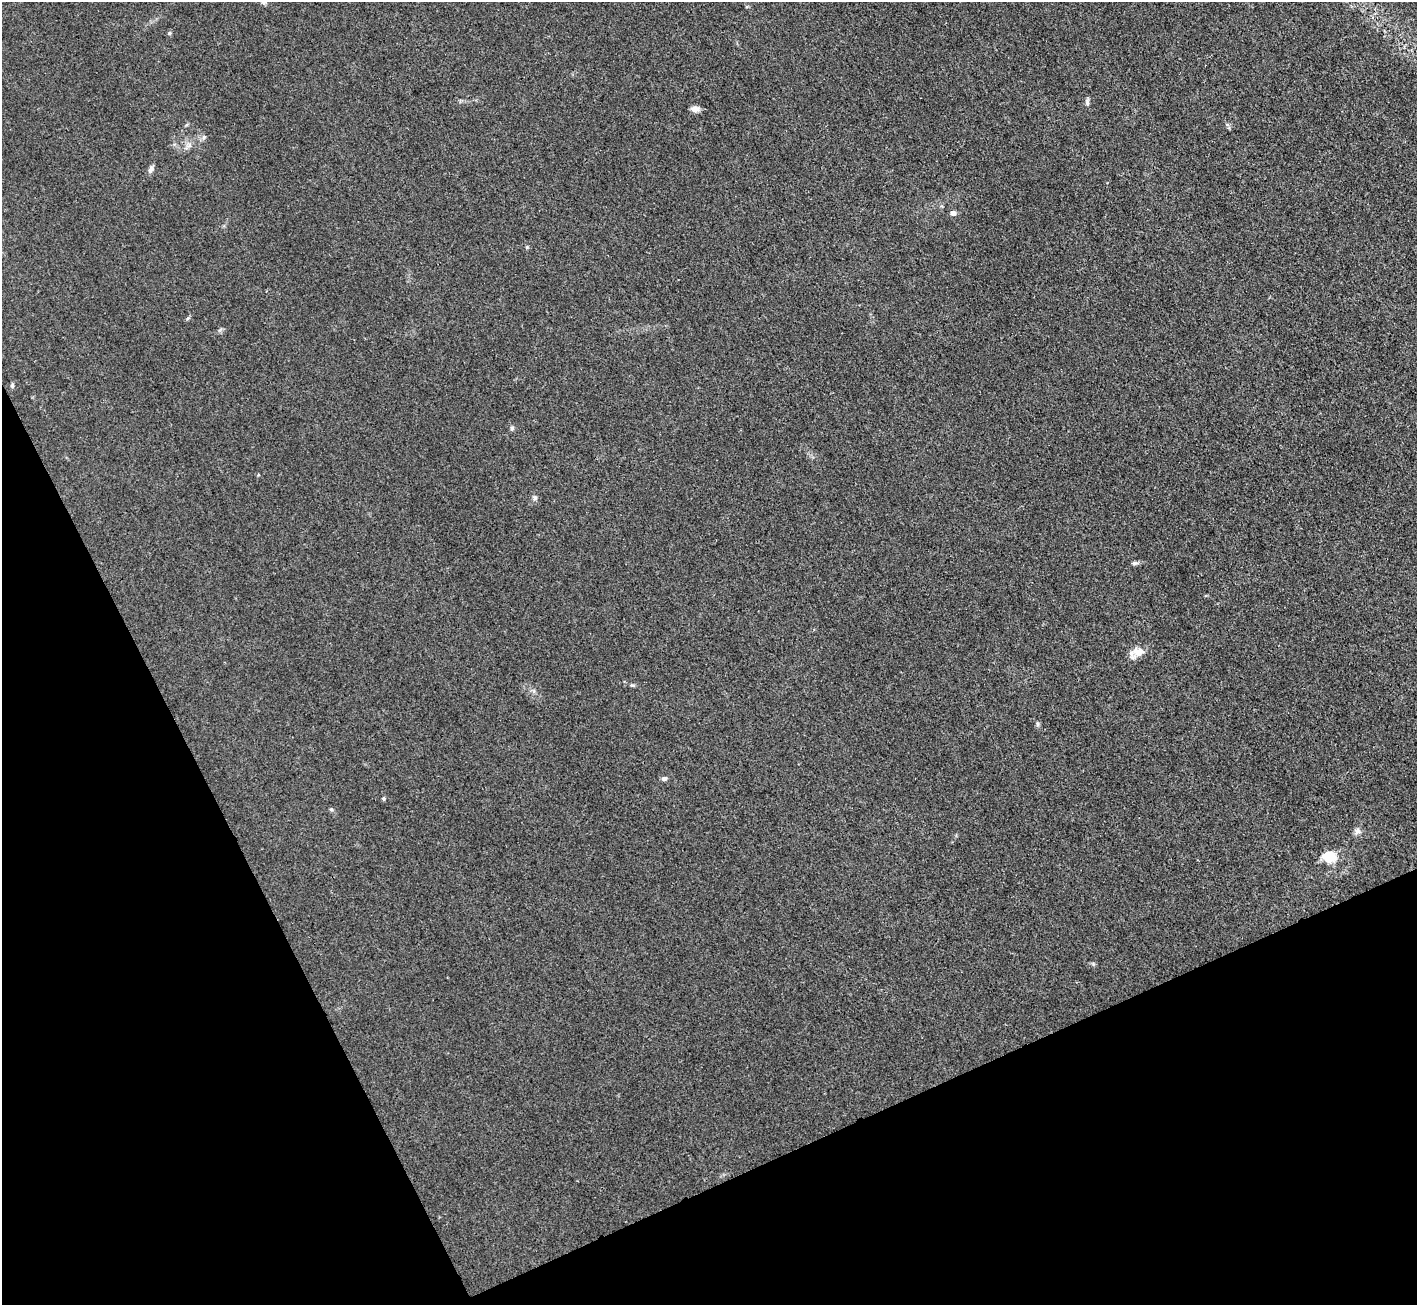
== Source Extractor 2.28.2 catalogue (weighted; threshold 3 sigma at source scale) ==
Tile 14 of 4 x 4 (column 2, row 4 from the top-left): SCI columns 1417-2831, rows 154-1456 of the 5662 x 5652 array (HDU 1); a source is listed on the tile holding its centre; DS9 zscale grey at full resolution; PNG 1419 x 1307 px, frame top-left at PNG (2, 2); no overlay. Shown black and unused: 23% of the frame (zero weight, under 3 of 4 exposures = <1% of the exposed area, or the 3 px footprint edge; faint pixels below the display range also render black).
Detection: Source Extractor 2.28.2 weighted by HDU 2 'WHT'; one run over the whole footprint, this tile lists its part. Background 0.0243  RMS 0.0047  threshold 0.0209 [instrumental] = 3 sigma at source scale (4.5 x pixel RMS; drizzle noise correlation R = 1.50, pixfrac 1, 0.05/0.05 arcsec/px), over >= 5 px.
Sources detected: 20; all 20 listed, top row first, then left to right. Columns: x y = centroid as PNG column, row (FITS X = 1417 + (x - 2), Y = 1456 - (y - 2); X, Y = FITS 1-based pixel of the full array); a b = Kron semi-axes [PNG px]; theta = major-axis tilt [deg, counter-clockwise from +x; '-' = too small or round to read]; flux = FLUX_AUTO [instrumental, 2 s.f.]
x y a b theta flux
169 33 5 5 - 0.69
1087 102 9 5 -89 1.2
695 109 10 6 -3 2.5
204 137 6 5 - 1
189 145 7 6 - 1.5
151 169 11 6 58 1.6
953 213 6 5 - 2
527 247 6 3 72 0.53
12 385 7 4 -88 0.81
512 428 7 5 80 0.97
535 498 7 6 - 1.2
1134 563 8 5 8 1.1
1138 652 17 12 -3 5.2
632 685 6 5 - 0.68
1037 724 7 5 -60 0.93
664 778 7 6 - 1.2
383 799 5 5 - 0.69
331 809 5 5 - 0.69
1358 831 9 9 - 1.9
1329 857 16 12 -15 10